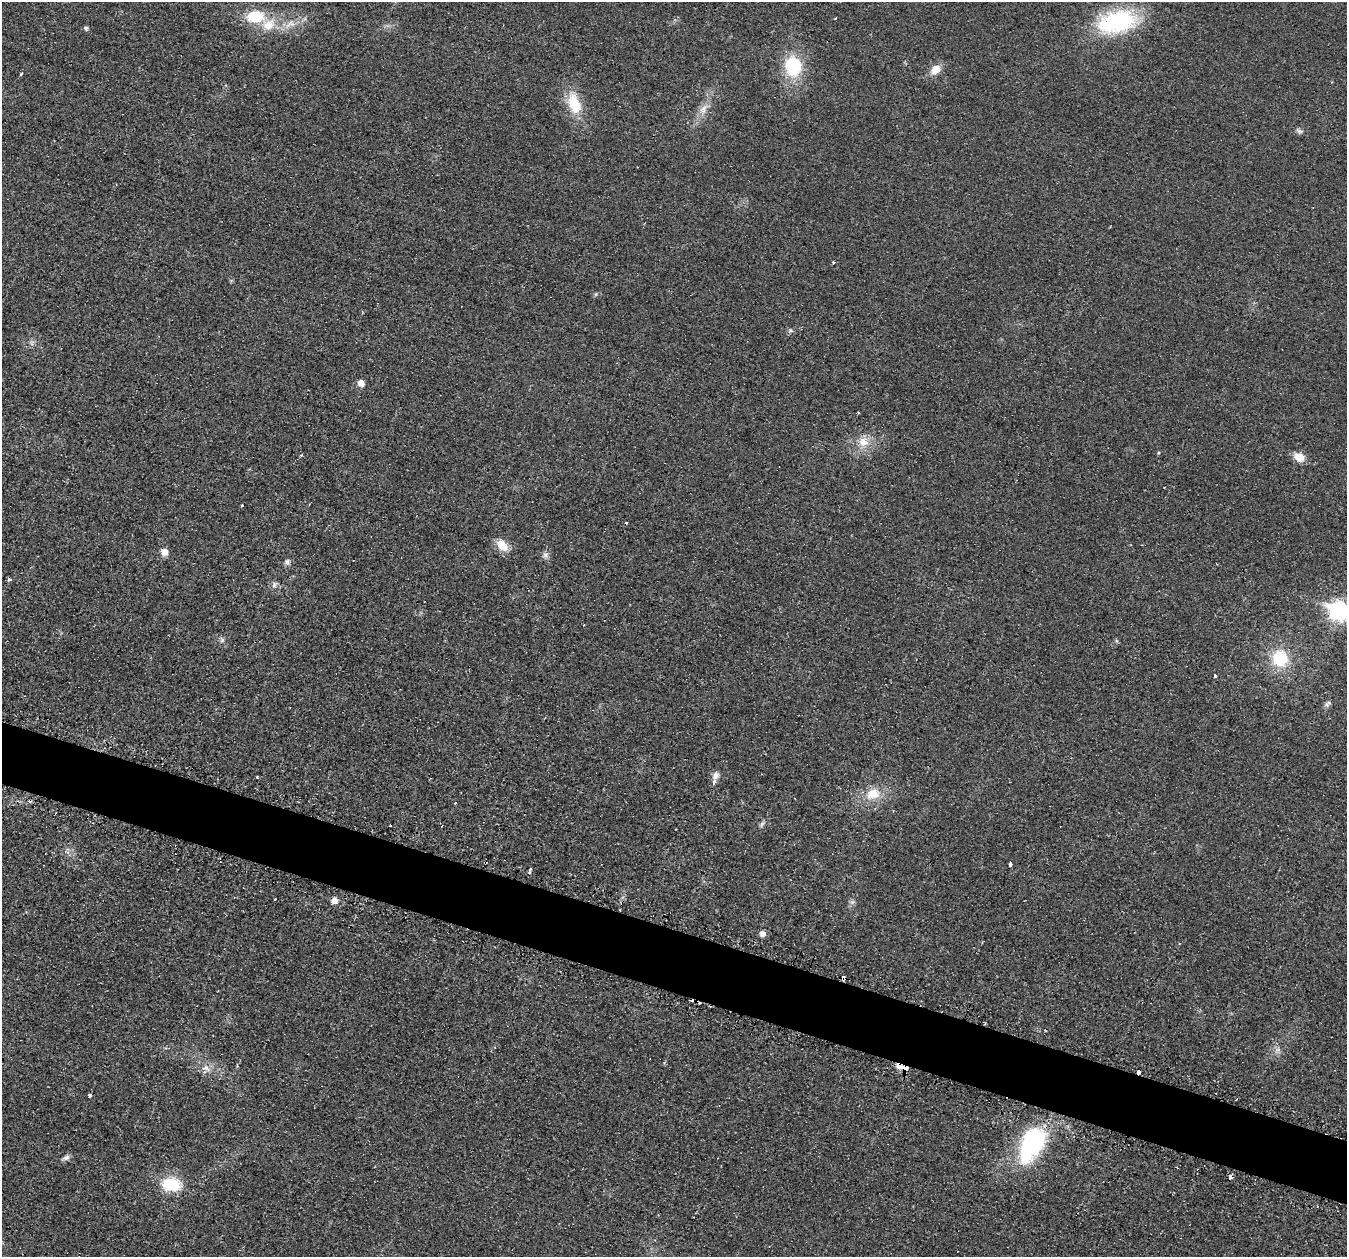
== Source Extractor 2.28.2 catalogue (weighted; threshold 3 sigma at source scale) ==
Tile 6 of 4 x 4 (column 2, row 2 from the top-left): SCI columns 1372-2716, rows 2665-3919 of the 5436 x 5458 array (HDU 1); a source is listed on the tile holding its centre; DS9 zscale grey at full resolution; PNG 1349 x 1259 px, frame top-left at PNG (2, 2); no overlay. Shown black and unused: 5% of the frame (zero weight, under 2 of 3 exposures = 3% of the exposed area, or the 3 px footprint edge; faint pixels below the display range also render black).
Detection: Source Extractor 2.28.2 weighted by HDU 2 'WHT'; one run over the whole footprint, this tile lists its part. Background 0.021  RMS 0.0087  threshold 0.0391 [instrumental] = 3 sigma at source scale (4.5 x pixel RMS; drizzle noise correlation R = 1.50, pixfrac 1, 0.05/0.05 arcsec/px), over >= 5 px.
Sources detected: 61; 6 cosmic-ray / hot-pixel residue — not listed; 1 inside a brighter listed object's ellipse — not listed separately; the other 54 listed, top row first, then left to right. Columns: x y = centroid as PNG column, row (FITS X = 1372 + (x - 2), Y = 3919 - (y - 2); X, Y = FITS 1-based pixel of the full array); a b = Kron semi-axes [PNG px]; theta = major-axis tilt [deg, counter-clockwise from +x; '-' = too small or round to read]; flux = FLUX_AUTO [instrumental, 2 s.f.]
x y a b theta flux
255 16 18 12 -1 31
835 18 4 2 - 0.69
1117 22 47 25 12 90
290 24 19 10 28 11
86 28 5 4 - 2
793 66 20 16 -80 48
935 70 13 10 42 10
21 74 4 3 - 1
574 103 25 14 -71 29
703 109 17 9 58 9
1299 131 10 6 -29 2.5
833 263 3 3 - 1.3
791 331 7 4 -2 1.6
32 343 8 5 61 2.4
361 383 6 5 - 7.7
863 442 15 12 -36 12
1159 452 4 4 - 1.4
301 455 5 3 - 0.79
1299 457 12 9 -29 10
242 505 3 2 - 0.97
502 545 18 12 -46 12
164 552 6 5 - 10
546 555 9 8 - 3.4
287 562 7 6 - 2.7
10 579 4 3 - 1.9
274 585 9 7 68 2.9
1339 610 10 8 -23 350
222 640 7 6 - 2.2
1280 658 21 20 - 35
1215 676 3 3 - 3.3
1327 705 8 7 - 2.5
715 775 9 8 - 4.4
257 777 3 2 - 0.88
714 781 4 3 - 6.9
873 794 19 14 17 18
455 803 3 2 - 0.73
762 824 8 4 45 2
390 826 3 3 - 1.7
1010 864 4 3 - 5.9
530 870 5 3 - 5.3
275 899 3 2 - 0.85
334 901 5 5 - 8.1
852 902 7 5 42 2.1
762 933 6 5 - 5.4
843 978 4 4 - 12
1278 1050 7 6 - 2.7
206 1068 14 8 -27 7.1
904 1068 9 3 -19 26
1138 1072 3 3 - 9.7
89 1095 3 3 - 8
1032 1144 47 25 62 99
66 1158 12 6 19 3.1
1231 1177 4 3 - 11
171 1184 19 13 -3 37
Overlapping masked pixels (flux is a lower limit): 4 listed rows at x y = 843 978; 904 1068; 1138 1072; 1231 1177
Isophote crosses this tile's border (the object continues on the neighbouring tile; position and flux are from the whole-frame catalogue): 1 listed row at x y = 1339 610